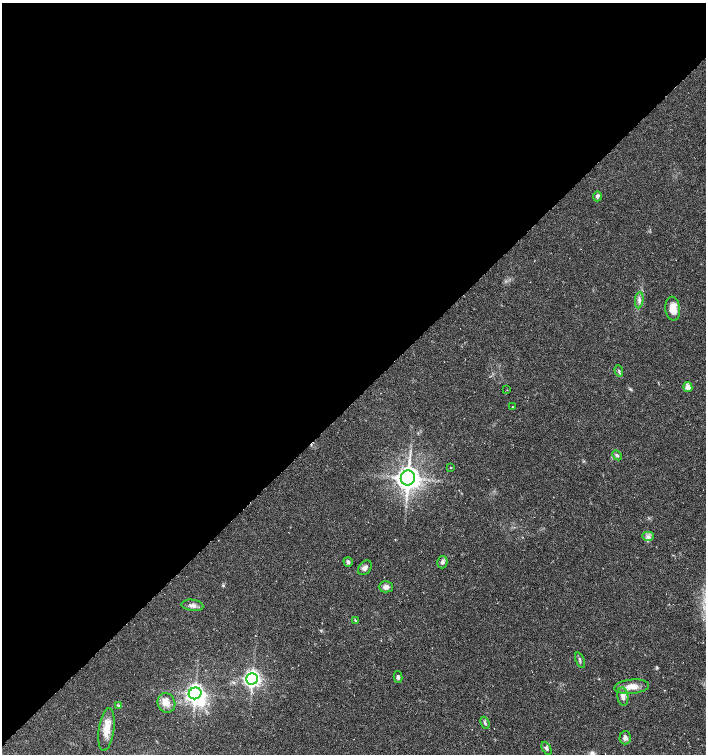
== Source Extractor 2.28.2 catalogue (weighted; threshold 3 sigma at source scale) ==
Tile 2 of 4 x 4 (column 2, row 1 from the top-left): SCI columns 1622-3029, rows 4512-6015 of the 5994 x 6024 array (HDU 1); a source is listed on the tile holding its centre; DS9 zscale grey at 2 x 2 block average (1 PNG px = mean of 2 x 2 image px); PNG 708 x 756 px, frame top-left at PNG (2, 3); each listed source drawn as its Kron ellipse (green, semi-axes under 4 px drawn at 4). Shown black and unused: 53% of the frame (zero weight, under 3 of 6 exposures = <1% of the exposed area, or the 3 px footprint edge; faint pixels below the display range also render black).
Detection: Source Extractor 2.28.2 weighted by HDU 2 'WHT'; one run over the whole footprint, this tile lists its part. Background 0.0356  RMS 0.0031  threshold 0.0128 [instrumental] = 3 sigma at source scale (4.09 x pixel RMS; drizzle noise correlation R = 1.36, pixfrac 0.8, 0.0396/0.0396 arcsec/px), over >= 5 px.
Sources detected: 31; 1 inside a brighter object's white glare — neither listed nor drawn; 1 inside a brighter listed object's ellipse — not listed separately; the other 29 listed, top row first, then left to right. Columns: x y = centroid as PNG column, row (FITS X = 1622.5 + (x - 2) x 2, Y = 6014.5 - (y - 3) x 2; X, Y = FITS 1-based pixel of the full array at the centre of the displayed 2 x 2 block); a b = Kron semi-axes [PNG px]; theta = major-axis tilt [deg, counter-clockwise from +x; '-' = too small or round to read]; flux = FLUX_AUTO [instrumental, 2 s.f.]
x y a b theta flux
597 196 5 4 - 1.6
639 300 8 4 84 2.3
673 309 12 7 -83 8.6
619 371 6 2 -73 0.97
688 387 5 4 - 4.9
507 390 2 2 - 0.3
512 407 3 2 - 0.34
617 455 5 3 - 1.2
450 467 2 2 - 0.39
408 478 7 7 - 400
648 536 6 4 -1 2.1
348 562 5 4 - 1.4
442 562 6 5 - 2.1
365 568 8 6 49 2.7
386 587 7 5 -1 2.9
192 605 11 5 -8 3.1
355 621 3 2 - 0.37
580 660 8 2 -67 1.1
398 677 6 4 -77 1.4
252 679 6 6 - 150
632 687 17 7 5 7.8
195 693 6 5 - 180
623 697 9 5 -82 3.6
166 703 10 8 -65 5.3
118 705 4 2 - 0.63
485 723 6 3 -67 1.3
106 730 21 7 82 10
625 738 7 5 87 2.6
546 748 7 4 -64 1.7
Diffuse or blended objects may show on this block-average render without a row.